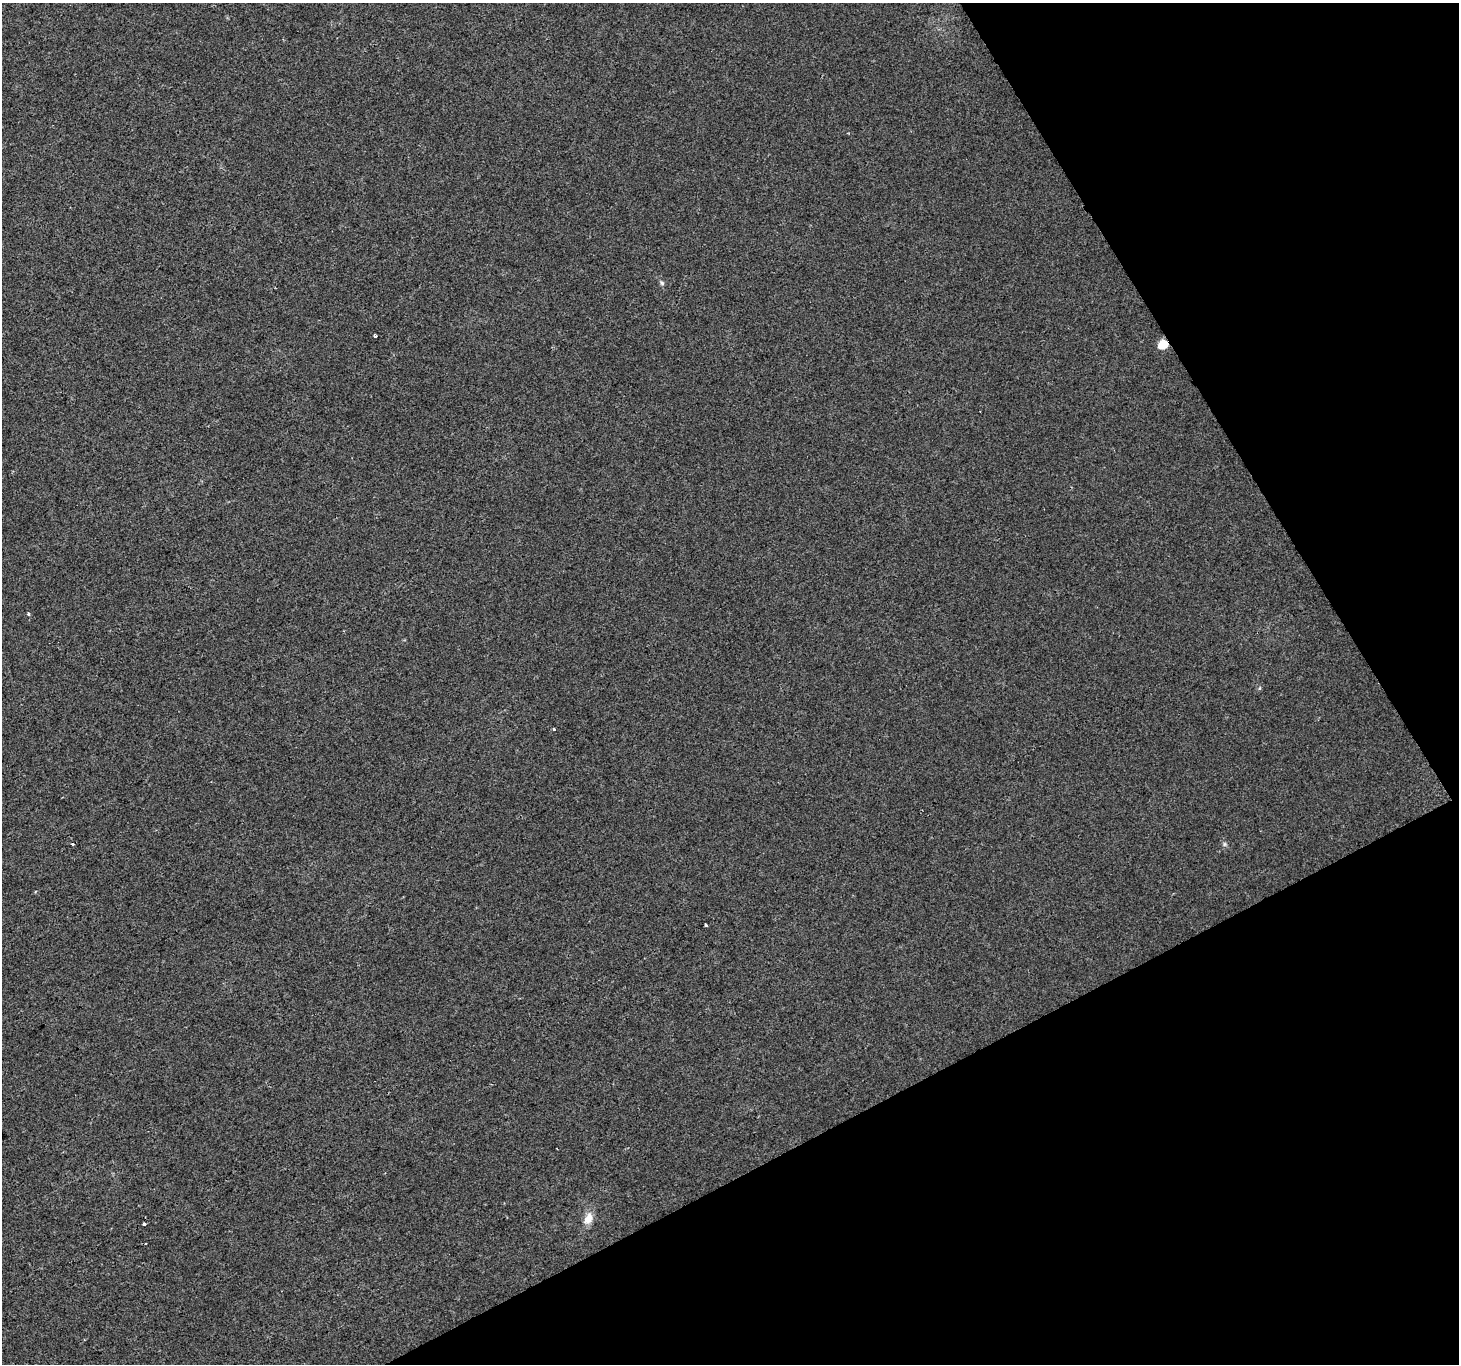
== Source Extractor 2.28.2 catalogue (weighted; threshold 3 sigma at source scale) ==
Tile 12 of 4 x 4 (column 4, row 3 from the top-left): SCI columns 4374-5830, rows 1532-2893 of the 5830 x 5725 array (HDU 1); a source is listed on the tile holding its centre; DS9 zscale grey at full resolution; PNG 1461 x 1366 px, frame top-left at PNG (2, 3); no overlay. Shown black and unused: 26% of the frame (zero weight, under 2 of 3 exposures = <1% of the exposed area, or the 3 px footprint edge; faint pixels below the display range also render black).
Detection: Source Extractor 2.28.2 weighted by HDU 2 'WHT'; one run over the whole footprint, this tile lists its part. Background 0.00705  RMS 0.0048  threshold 0.0216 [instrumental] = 3 sigma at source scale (4.5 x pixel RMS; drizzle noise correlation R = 1.50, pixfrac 1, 0.0396/0.0396 arcsec/px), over >= 5 px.
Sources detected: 10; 1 cosmic-ray / hot-pixel residue — not listed; the other 9 listed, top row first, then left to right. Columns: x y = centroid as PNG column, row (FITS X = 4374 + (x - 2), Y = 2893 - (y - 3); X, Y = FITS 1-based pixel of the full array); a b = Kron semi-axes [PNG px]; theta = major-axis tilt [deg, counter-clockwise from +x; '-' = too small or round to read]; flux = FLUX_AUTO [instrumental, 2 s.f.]
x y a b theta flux
662 283 7 5 -47 0.96
375 336 3 3 - 2.4
1163 344 6 5 - 21
28 614 3 3 - 1.4
554 729 3 3 - 0.68
1224 844 7 4 90 0.86
706 925 4 2 - 0.83
588 1219 15 9 67 5.3
144 1224 4 3 - 1.3
Overlapping masked pixels (flux is a lower limit): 1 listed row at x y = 1163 344